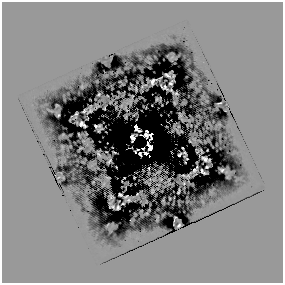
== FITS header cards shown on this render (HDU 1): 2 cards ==
NAXIS1  =                  281 /
NAXIS2  =                  281 /

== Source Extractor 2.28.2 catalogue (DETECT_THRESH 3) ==
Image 281 x 281 px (HDU 1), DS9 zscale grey, 1 PNG px = 1 image px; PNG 285 x 285 px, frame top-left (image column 1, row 281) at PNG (2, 2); no overlay
Background 0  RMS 0.69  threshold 2.08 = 3 sigma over >= 5 px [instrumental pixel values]
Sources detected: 108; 47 with non-positive FLUX_AUTO (blend fragments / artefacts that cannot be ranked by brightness) are not listed; the other 61 listed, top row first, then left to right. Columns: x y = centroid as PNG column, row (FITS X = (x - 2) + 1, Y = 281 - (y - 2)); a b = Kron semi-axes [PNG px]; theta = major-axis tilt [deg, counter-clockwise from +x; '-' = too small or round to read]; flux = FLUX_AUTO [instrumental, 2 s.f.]
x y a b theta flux
173 76 3 2 - 59
153 81 6 4 53 190
171 83 5 3 - 87
82 86 4 2 - 88
136 89 4 2 - 160
176 93 3 3 - 31
99 94 3 2 - 79
110 102 2 2 - 39
175 103 3 2 - 75
219 103 5 2 - 160
57 105 3 3 - 52
104 108 3 2 - 130
125 108 5 2 - 77
50 110 7 2 -20 51
84 111 4 2 - 6.8
126 117 3 2 - 130
182 119 4 2 - 31
188 120 6 2 -6 11
219 124 3 2 - 27
177 130 6 2 -52 1.3
99 131 3 2 - 64
147 131 3 2 - 1600
181 131 2 2 - 79
63 135 3 2 - 52
79 135 3 2 - 86
146 135 5 3 - 2500
194 139 3 2 - 37
190 141 2 2 - 96
87 144 3 2 - 18
198 151 3 2 - 42
114 152 3 2 - 190
135 152 2 2 - 320
140 154 4 2 - 970
205 159 6 3 -23 660
55 160 5 2 - 44
197 167 3 2 - 100
207 167 3 2 - 210
222 170 4 3 - 240
158 172 3 2 - 120
227 172 3 3 - 65
188 176 4 3 - 35
63 177 3 2 - 27
107 178 4 3 - 53
161 179 3 2 - 88
169 180 3 2 - 98
93 182 2 2 - 72
184 183 2 2 - 150
104 184 4 2 - 78
158 184 3 2 - 57
152 191 4 2 - 29
179 191 5 2 - 130
137 194 2 2 - 83
111 197 5 4 - 14
203 202 3 2 - 52
123 204 3 2 - 93
118 207 4 3 - 170
157 218 6 2 82 29
107 225 3 2 - 75
112 225 3 2 - 32
179 225 5 3 - 290
137 238 3 2 - 30
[47 non-positive-flux detections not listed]